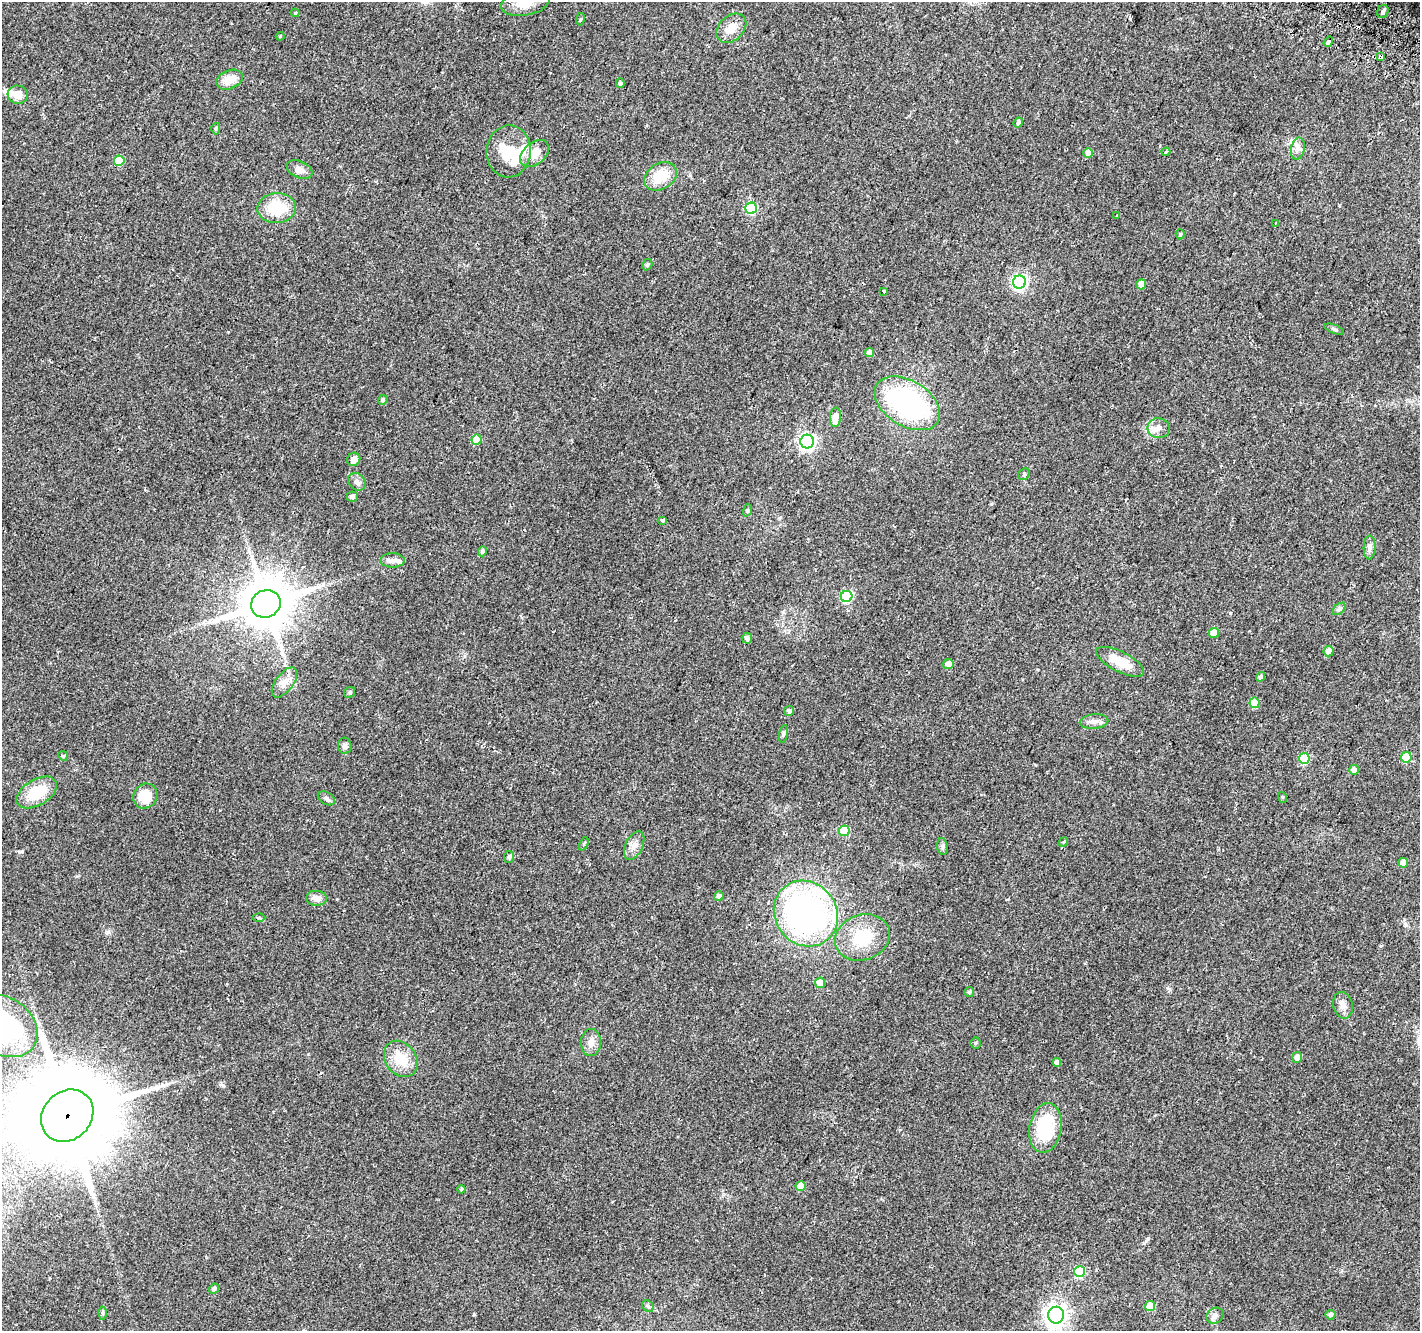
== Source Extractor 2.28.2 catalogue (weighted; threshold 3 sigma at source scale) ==
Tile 10 of 4 x 4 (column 2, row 3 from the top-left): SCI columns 1441-2858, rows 1629-2957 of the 5709 x 5850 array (HDU 1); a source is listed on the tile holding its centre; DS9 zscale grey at full resolution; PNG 1422 x 1333 px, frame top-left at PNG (2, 2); each listed source drawn as its Kron ellipse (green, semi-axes under 4 px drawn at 4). Shown black and unused: <1% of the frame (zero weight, under 2 of 3 exposures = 2% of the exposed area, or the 3 px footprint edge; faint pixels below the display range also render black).
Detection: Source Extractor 2.28.2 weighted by HDU 2 'WHT'; one run over the whole footprint, this tile lists its part. Background 0.0558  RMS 0.011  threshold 0.0496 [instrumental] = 3 sigma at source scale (4.5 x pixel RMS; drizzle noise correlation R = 1.50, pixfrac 1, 0.0396/0.0396 arcsec/px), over >= 5 px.
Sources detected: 114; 2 inside a brighter object's white glare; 1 cosmic-ray / hot-pixel residue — neither listed nor drawn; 7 inside a brighter listed object's ellipse — not listed separately; the other 104 listed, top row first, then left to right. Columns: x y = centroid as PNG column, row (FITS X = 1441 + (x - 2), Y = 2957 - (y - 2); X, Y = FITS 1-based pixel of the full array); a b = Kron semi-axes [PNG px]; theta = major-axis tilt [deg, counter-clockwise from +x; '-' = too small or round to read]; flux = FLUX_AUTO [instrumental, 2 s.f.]
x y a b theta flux
525 3 24 12 10 19
1383 11 7 5 65 3.5
295 13 4 4 - 1.3
580 19 6 3 81 1.3
731 28 17 12 44 14
280 36 4 3 - 1.2
1328 42 5 3 - 16
1381 57 4 3 - 8.8
229 80 14 9 22 15
620 83 5 4 - 2.6
18 95 10 9 - 12
1018 123 5 4 - 2.8
216 128 6 4 -89 1.6
1298 148 11 6 80 5.4
509 151 26 22 86 35
1166 152 4 3 - 1
534 153 17 10 40 16
1088 153 5 4 - 9.1
119 161 5 5 - 29
299 170 13 8 -23 6.9
660 176 17 13 32 27
277 208 19 15 3 42
751 208 6 5 - 95
1117 215 3 3 - 2.3
1275 223 3 2 - 0.96
1180 234 5 4 - 1.4
647 265 6 4 59 2
1019 282 6 6 - 220
1141 284 5 5 - 10
884 291 4 3 - 7.9
1334 329 10 4 -21 2.5
869 353 5 4 - 5.7
383 400 5 4 - 1.6
907 403 36 22 -32 190
835 417 9 5 86 13
1158 428 11 10 - 7.4
477 440 5 5 - 26
807 441 7 7 - 300
354 459 7 6 - 5.7
1024 474 6 5 - 1.8
357 482 10 7 -46 4.4
352 497 5 5 - 3.6
747 510 6 4 70 1.3
662 520 5 4 - 1.4
1370 547 12 6 88 4
482 551 5 4 - 2.7
392 560 12 7 1 5.6
847 596 6 5 - 92
266 604 15 13 28 4400
1339 609 7 4 45 2.3
1214 633 5 5 - 18
747 638 5 5 - 3.6
1329 651 5 5 - 7.7
1120 662 26 10 -27 22
948 664 5 5 - 6.7
1260 677 5 4 - 2.7
284 682 17 9 53 9.8
350 692 6 5 - 2
1254 703 5 5 - 27
789 711 5 5 - 3.5
1094 721 14 7 4 6.1
783 734 9 4 79 1.9
345 746 8 7 - 3.7
63 756 5 4 - 1.3
1406 757 5 5 - 29
1304 758 5 5 - 44
1354 770 5 4 - 4.7
37 792 22 12 31 35
145 796 13 11 53 24
1282 797 5 3 - 0.99
326 798 9 6 -30 2.9
844 831 5 5 - 36
1063 842 5 3 - 1.1
584 844 7 4 65 1.8
634 846 15 8 64 7.6
942 846 8 5 -84 2.5
509 857 6 5 - 1.9
1403 863 5 4 - 11
719 896 5 4 - 5.4
316 898 10 7 -5 7.7
806 914 34 30 -54 340
259 918 6 4 -1 1.5
862 937 28 22 21 44
820 983 5 5 - 12
969 992 5 5 - 2.4
1343 1005 13 9 -77 7.2
3 1026 37 28 -32 98
591 1042 13 10 89 7.8
976 1043 5 5 - 1.5
1297 1057 5 5 - 6.6
401 1059 19 15 -52 27
1057 1062 4 4 - 6.2
67 1116 28 24 45 20000
1045 1128 25 16 80 60
800 1186 5 5 - 13
461 1189 4 3 - 1.2
1080 1272 5 5 - 55
214 1289 5 4 - 3.3
648 1306 6 5 - 2
1150 1306 5 5 - 21
103 1313 6 4 90 1.5
1056 1315 8 8 - 640
1330 1315 5 5 - 3.1
1215 1316 9 7 33 4.5
Overlapping masked pixels (flux is a lower limit): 2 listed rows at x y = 1381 57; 67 1116
Isophote crosses this tile's border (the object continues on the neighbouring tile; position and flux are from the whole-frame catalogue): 3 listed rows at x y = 525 3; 3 1026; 67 1116
Unlisted compact peaks at least as high as the median listed source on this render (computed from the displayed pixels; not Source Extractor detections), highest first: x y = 19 852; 474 1314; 1230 613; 223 1085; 228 332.